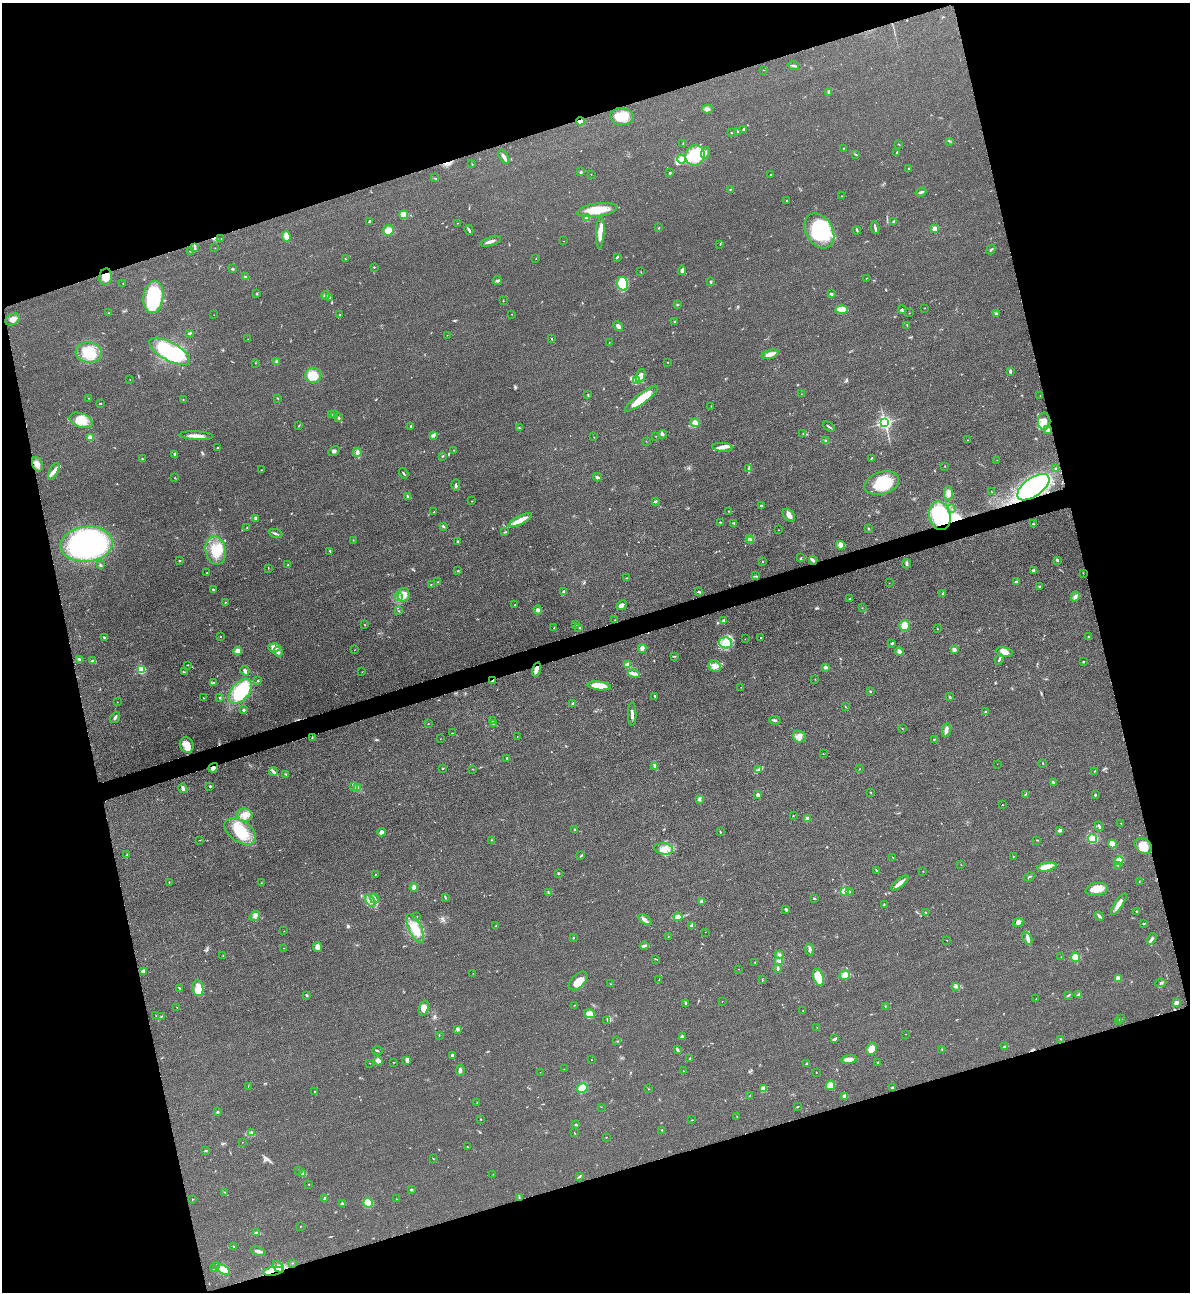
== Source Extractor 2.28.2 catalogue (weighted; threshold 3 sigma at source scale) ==
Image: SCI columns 285-5033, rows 29-5185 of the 5195 x 5213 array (HDU 1 of 3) = the unmasked area's bounding box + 8 px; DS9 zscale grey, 4 x 4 block average (1 PNG px = mean of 4 x 4 image px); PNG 1192 x 1294 px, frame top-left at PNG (2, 3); each listed source drawn as its Kron ellipse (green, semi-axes under 4 px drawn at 4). Shown black and unused: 34% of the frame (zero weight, under 3 of 4 exposures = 3% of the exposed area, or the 3 px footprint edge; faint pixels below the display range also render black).
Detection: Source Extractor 2.28.2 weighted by HDU 2 'WHT'. Background 0.0679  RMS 0.0084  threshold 0.0379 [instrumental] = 3 sigma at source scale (4.5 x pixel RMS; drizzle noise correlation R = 1.50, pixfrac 1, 0.05/0.05 arcsec/px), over >= 5 px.
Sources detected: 565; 1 too faint to see at this stretch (4 x 4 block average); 4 inside a brighter object's white glare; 3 cosmic-ray / hot-pixel residue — neither listed nor drawn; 7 coinciding with a brighter row at this scale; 38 inside a brighter listed object's ellipse — not listed separately; of the other 512, all 500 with FLUX_AUTO >= 0.981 (the completeness limit of this list) listed and drawn (12 fainter detections not listed), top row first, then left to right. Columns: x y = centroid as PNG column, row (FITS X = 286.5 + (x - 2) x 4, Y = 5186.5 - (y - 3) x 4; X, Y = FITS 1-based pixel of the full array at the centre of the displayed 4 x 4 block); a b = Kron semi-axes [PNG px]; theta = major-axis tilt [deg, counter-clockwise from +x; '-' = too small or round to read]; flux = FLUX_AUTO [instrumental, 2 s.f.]
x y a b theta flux
793 66 6 2 -15 8.6
764 70 2 2 - 1.5
829 92 3 2 - 7.1
707 109 5 3 - 20
622 117 12 8 -4 79
580 121 4 3 - 40
744 129 3 2 - 6.2
737 131 2 2 - 2.7
731 133 2 2 - 2.1
949 141 3 2 - 3
683 144 3 2 - 3.2
898 144 3 2 - 2.5
843 148 2 2 - 2.8
897 152 2 2 - 3.7
705 153 6 3 71 15
695 155 10 9 - 200
856 155 3 2 - 4.1
504 157 8 2 -57 19
681 159 4 4 - 51
472 164 2 2 - 2
908 169 2 2 - 2.5
581 172 3 2 - 4.7
670 173 2 2 - 4.5
591 174 2 2 - 1.3
770 175 2 2 - 3.9
435 178 2 2 - 1.6
730 189 2 2 - 2.5
921 192 5 3 - 9.1
841 196 2 2 - 1.3
786 201 2 2 - 1.6
597 210 20 6 8 110
404 215 4 4 - 70
587 218 3 3 - 18
369 221 2 2 - 5.8
894 221 4 2 - 6.2
457 223 2 2 - 2.1
658 228 2 2 - 1.7
875 228 6 2 -80 8.1
935 229 2 2 - 130
388 230 5 5 - 57
469 230 5 2 - 8.3
857 230 4 2 - 5.3
819 231 19 13 -59 370
600 233 16 4 87 42
286 237 5 3 - 46
221 239 2 2 - 1.1
491 241 11 2 16 20
564 241 2 2 - 1.6
720 244 2 2 - 1.9
195 248 4 2 - 5.3
215 248 2 2 - 1.3
991 250 5 2 - 5.1
190 251 2 2 - 2.8
617 257 3 2 - 6
536 258 2 2 - 2
345 259 2 2 - 2
374 267 2 2 - 3.6
233 269 2 2 - 6.6
682 270 4 2 - 15
641 272 2 2 - 1.8
106 277 8 6 76 56
246 277 3 2 - 7
866 278 2 2 - 1.2
497 281 5 3 - 9
711 282 3 2 - 4.2
123 284 2 2 - 0.99
623 284 7 5 -75 180
257 294 2 2 - 4.1
831 294 3 2 - 8.3
325 295 4 3 - 12
153 297 16 10 84 340
329 298 4 2 - 5.6
503 300 2 2 - 2.3
677 304 2 2 - 1.9
924 308 2 2 - 1.8
902 309 4 2 - 7.4
842 310 6 3 -3 110
109 313 2 2 - 2
909 313 2 2 - 1.4
996 313 3 3 - 5.4
512 314 2 2 - 1.6
214 315 2 2 - 0.99
340 315 2 2 - 2.8
12 319 7 5 28 29
675 321 3 2 - 4.4
907 325 2 2 - 3.2
618 326 5 3 - 16
189 333 4 2 - 7.2
447 335 2 2 - 1.3
248 339 2 2 - 1.5
551 339 3 2 - 2.7
609 343 2 2 - 1.3
170 351 23 9 -29 430
89 352 13 10 -6 120
770 354 8 4 16 27
276 361 3 3 - 7.4
667 362 2 2 - 1.5
255 363 2 2 - 1.6
1010 371 4 2 - 7.6
313 375 8 7 - 95
640 376 7 4 68 34
130 380 2 2 - 1.3
636 380 3 2 - 6.7
801 394 2 2 - 1.3
588 395 2 2 - 1.7
1040 396 2 2 - 1.6
88 398 2 2 - 1.6
277 398 3 2 - 3.2
183 399 2 2 - 1.6
641 399 20 5 37 120
100 403 2 2 - 4.3
711 406 2 2 - 1.5
331 414 3 2 - 4.7
335 415 3 2 - 5.7
338 418 4 2 - 7.2
81 420 12 7 -21 56
1044 421 8 6 -90 48
695 423 5 3 - 22
885 423 2 2 - 1500
299 425 3 2 - 2.8
411 426 3 2 - 6.4
829 427 6 2 -39 6.1
519 428 3 2 - 4.8
1047 430 4 3 - 14
803 433 2 2 - 5.2
663 434 4 2 - 7.5
196 436 17 3 -3 39
433 436 2 2 - 3.1
656 436 2 2 - 1.3
594 437 2 2 - 1.4
90 438 3 3 - 40
968 440 2 2 - 1.4
646 441 2 2 - 1.5
826 441 3 2 - 8.9
722 447 10 4 -4 29
217 448 2 2 - 3.3
454 450 2 2 - 1.8
334 451 6 3 33 11
357 452 4 3 - 9.9
175 454 4 2 - 6.6
443 456 2 2 - 2.6
871 458 3 2 - 4.6
142 459 2 2 - 3.5
997 460 2 2 - 1.6
37 464 7 5 -69 26
944 466 2 2 - 4.8
749 469 4 2 - 7
1056 469 2 2 - 3.5
261 470 2 2 - 1.4
54 471 9 4 63 22
404 473 5 2 - 4.7
597 477 4 2 - 11
175 478 2 2 - 2.4
882 483 18 11 17 170
456 485 6 2 87 7.4
1033 487 19 9 36 740
991 491 2 2 - 1.3
948 493 7 4 89 23
408 497 2 2 - 3.3
472 501 2 2 - 1.4
655 501 3 2 - 6.1
761 506 2 2 - 17
952 509 2 2 - 1.2
728 511 2 2 - 1.5
434 512 2 2 - 4.1
789 515 7 5 -47 27
940 516 14 10 -77 480
255 518 3 2 - 7.2
520 520 13 3 26 65
720 522 3 2 - 3.7
734 523 3 2 - 4.4
1033 524 2 2 - 6.5
443 526 3 2 - 9
247 527 2 2 - 2
868 528 2 2 - 3.9
778 530 2 2 - 0.98
505 532 2 2 - 3.1
276 534 7 2 -22 8.9
749 538 2 2 - 1.8
353 540 2 2 - 2.2
750 540 3 2 - 5.8
458 541 3 2 - 5.8
87 544 26 17 5 1300
841 545 4 3 - 21
216 550 14 10 -81 97
330 551 3 2 - 4.5
801 558 3 2 - 3.3
179 560 2 2 - 3.6
813 560 4 2 - 9.1
1057 560 2 2 - 9.8
763 562 2 2 - 2.3
906 564 5 2 - 7.5
100 565 4 2 - 6.8
287 565 2 2 - 1.6
268 568 2 2 - 1.7
1033 570 3 2 - 9.6
458 571 2 2 - 2.6
207 573 2 2 - 3.3
1083 573 2 2 - 1.5
756 576 2 2 - 1.5
627 578 2 2 - 1.9
438 582 2 2 - 1.4
1016 582 2 2 - 17
889 583 2 2 - 1
431 584 2 2 - 2.1
1039 586 2 2 - 3.5
213 590 3 2 - 4.4
563 592 3 2 - 5.8
698 592 3 2 - 5.4
943 594 3 2 - 4.5
404 595 7 6 - 44
398 597 2 2 - 5.2
1075 597 5 3 - 16
850 598 4 2 - 3.1
225 602 2 2 - 2.3
515 605 2 2 - 3.4
621 605 5 3 - 16
862 608 2 2 - 1.3
538 610 4 4 - 12
399 611 2 2 - 2.5
615 620 2 2 - 3.2
723 621 2 2 - 12
575 624 4 2 - 6
365 625 2 2 - 2
904 625 5 5 - 43
579 627 3 2 - 3.8
554 628 4 2 - 2.8
937 629 2 2 - 1.5
104 637 3 2 - 4.4
220 637 2 2 - 1.7
1088 637 2 2 - 2.4
761 638 2 2 - 2.5
745 639 2 2 - 0.98
726 643 6 5 - 52
892 643 2 2 - 6.5
274 647 6 4 -1 30
642 648 4 3 - 19
354 650 2 2 - 1.5
954 650 3 3 - 17
238 651 4 4 - 22
278 652 5 3 - 15
899 652 4 3 - 20
1004 652 8 5 -10 31
675 656 3 2 - 3.7
80 659 4 3 - 7.9
999 659 5 2 - 7.4
92 661 3 2 - 8.1
1083 662 2 2 - 3.8
187 665 3 2 - 2
627 665 3 3 - 18
715 666 6 5 - 24
825 667 4 2 - 8.8
141 669 4 4 - 100
536 669 7 4 74 23
245 671 5 3 - 15
184 672 2 2 - 2.3
362 672 2 2 - 1.1
634 674 6 3 -14 19
815 679 2 2 - 1.3
258 681 2 2 - 3.1
492 681 4 2 - 4.3
213 683 3 2 - 4.1
599 686 12 4 -6 93
741 687 2 2 - 1.1
240 691 14 8 49 250
870 691 2 2 - 8.6
655 696 2 2 - 4.4
950 697 3 2 - 4.2
203 698 2 2 - 2.1
220 698 2 2 - 4
117 702 2 2 - 1.6
572 704 3 3 - 5.3
845 707 2 2 - 2.4
244 710 4 3 - 5.7
986 712 2 2 - 32
632 714 11 2 -89 19
115 718 6 2 56 9.3
775 720 5 2 - 7.2
492 721 2 2 - 2.4
428 724 2 2 - 1.7
493 724 3 2 - 4.9
902 728 2 2 - 1.3
946 730 7 3 78 26
453 733 3 2 - 2.4
517 736 2 2 - 1.4
312 737 2 2 - 2.6
799 737 7 5 -17 25
440 739 2 2 - 1.2
934 739 2 2 - 3
187 745 8 6 -69 49
823 754 2 2 - 1.4
507 758 2 2 - 4.2
1043 763 3 2 - 2.3
997 764 2 2 - 1.7
655 767 2 2 - 2.1
213 768 5 4 - 16
443 768 2 2 - 3.9
473 769 2 2 - 2.9
860 769 2 2 - 1.2
758 770 4 2 - 9.5
273 771 5 2 - 7.2
1095 771 2 2 - 3
286 775 2 2 - 1.7
1053 782 3 2 - 7.2
210 786 3 2 - 5
354 786 3 2 - 4.8
357 787 3 2 - 7.2
183 788 4 3 - 12
871 792 2 2 - 2.6
1026 794 4 2 - 4.1
758 795 2 2 - 46
1095 795 2 2 - 6.9
700 800 3 2 - 4.3
1002 805 2 2 - 4.8
245 815 8 6 -3 37
793 816 2 2 - 2.5
808 819 3 3 - 18
1121 823 2 2 - 1.6
1099 826 5 2 - 8
575 830 2 2 - 4
1060 830 4 3 - 8.8
240 831 18 10 -34 160
381 832 4 3 - 18
720 832 2 2 - 3.2
1092 838 5 4 - 95
199 840 2 2 - 1.7
491 840 2 2 - 1.7
1037 840 3 2 - 1.8
1112 844 4 3 - 46
1143 846 9 7 -37 66
664 849 9 5 -9 39
127 855 3 2 - 6.7
581 856 3 2 - 3.8
1013 856 2 2 - 2.2
893 857 2 2 - 1.7
1119 861 5 4 - 58
961 865 2 2 - 1.1
1118 865 2 2 - 4.8
1046 867 10 4 11 53
876 871 3 2 - 5.8
923 871 2 2 - 1.6
558 873 2 2 - 4.9
375 875 2 2 - 1.8
1029 877 5 2 - 5.9
169 882 2 2 - 1.7
1139 882 2 2 - 2
261 883 2 2 - 2
900 883 10 3 39 33
414 887 4 3 - 14
1097 889 11 6 10 56
845 891 2 2 - 310
850 892 2 2 - 2.3
548 893 3 2 - 3.6
445 897 3 2 - 4.7
374 899 5 2 - 8.3
814 899 2 2 - 2.1
370 901 7 3 -54 16
701 902 2 2 - 56
1119 904 12 3 56 35
884 905 2 2 - 2.1
786 909 3 2 - 6.4
1137 911 2 2 - 2.6
926 912 2 2 - 2.8
255 916 6 3 36 14
1099 916 5 2 - 9.8
417 917 2 2 - 1.3
678 917 4 3 - 44
644 919 7 3 -31 16
1018 922 5 4 - 16
1143 924 3 2 - 3.8
692 925 3 2 - 4.7
496 926 2 2 - 2.7
415 928 16 6 -63 73
284 931 2 2 - 1.1
705 932 2 2 - 1.1
668 937 2 2 - 1.8
573 938 2 2 - 11
1027 938 7 3 -62 17
1152 939 6 2 58 9.4
947 940 2 2 - 1.5
644 946 4 3 - 8.8
317 947 5 3 - 29
284 948 2 2 - 1.7
810 949 6 2 -81 11
223 955 2 2 - 1.9
779 955 4 3 - 9.4
1061 957 2 2 - 1.3
1075 957 5 4 - 47
656 959 3 2 - 2.7
755 962 2 2 - 2.9
779 962 4 3 - 26
778 968 4 2 - 6.6
739 969 2 2 - 1.6
143 971 4 3 - 8.5
473 973 2 2 - 1.4
845 975 5 4 - 32
818 977 9 5 -72 150
1118 978 3 2 - 22
659 980 3 2 - 3.8
762 980 2 2 - 3.4
578 981 11 6 46 56
1161 983 5 2 - 5.9
610 984 2 2 - 1.4
956 986 3 2 - 8.7
179 988 3 2 - 3.4
198 988 8 5 -79 40
307 995 3 2 - 5.8
1068 995 4 2 - 4.7
1079 995 3 2 - 6.4
1036 999 2 2 - 1.5
722 1001 2 2 - 1.1
685 1003 3 2 - 4.5
1176 1003 2 2 - 26
574 1005 2 2 - 1.6
885 1006 2 2 - 2.1
177 1007 2 2 - 1.8
424 1008 7 4 70 42
803 1011 2 2 - 1.3
589 1014 5 4 - 23
156 1016 2 2 - 1.1
161 1017 2 2 - 1.9
1120 1019 2 2 - 9.2
607 1020 2 2 - 1.5
1119 1022 2 2 - 1.6
817 1027 2 2 - 1.4
458 1029 4 3 - 7.7
905 1034 2 2 - 1.4
439 1035 3 2 - 2.1
682 1037 3 3 - 11
835 1039 4 3 - 6.1
1061 1039 2 2 - 1.9
617 1041 2 2 - 1.7
1005 1047 3 2 - 11
677 1049 4 2 - 11
872 1049 6 5 - 47
942 1049 2 2 - 2.8
378 1051 5 2 - 3.7
453 1055 3 3 - 9.4
690 1058 2 2 - 2.9
849 1059 8 3 4 33
407 1060 4 2 - 7.3
591 1060 2 2 - 1.1
378 1061 4 3 - 15
394 1062 2 2 - 1.4
878 1062 2 2 - 4.5
370 1063 2 2 - 1.2
806 1064 3 2 - 6.1
564 1069 2 2 - 1.3
460 1070 5 3 - 10
683 1071 2 2 - 1.3
540 1072 2 2 - 1.2
816 1072 2 2 - 1.8
830 1085 5 3 - 23
248 1086 2 2 - 1.3
582 1088 5 5 - 55
892 1088 3 2 - 6.5
648 1089 2 2 - 1.8
763 1089 3 3 - 27
315 1092 3 2 - 4.8
749 1096 2 2 - 1.4
844 1096 3 2 - 12
477 1103 2 2 - 2.2
601 1107 2 2 - 1.3
797 1107 2 2 - 1.9
217 1112 3 2 - 4.2
737 1116 2 2 - 1.6
481 1119 2 2 - 2
692 1120 2 2 - 1.8
576 1125 2 2 - 18
662 1130 2 2 - 4.5
252 1132 2 2 - 2.4
574 1133 2 2 - 1.8
606 1137 2 2 - 5.8
242 1142 2 2 - 1
467 1147 2 2 - 4.8
206 1151 3 2 - 4.5
433 1159 2 2 - 1.9
299 1170 2 2 - 2.4
303 1174 4 3 - 19
493 1174 2 2 - 1.7
579 1177 4 2 - 4.6
309 1184 2 2 - 2.7
411 1190 3 2 - 6.2
225 1192 2 2 - 1.9
519 1197 2 2 - 1.8
192 1199 2 2 - 1.6
325 1199 3 2 - 16
396 1199 2 2 - 1.9
368 1203 5 4 - 76
342 1204 3 2 - 4
300 1226 2 2 - 1.3
256 1233 3 2 - 4.5
234 1246 2 2 - 2.1
258 1251 8 2 -16 13
293 1263 2 2 - 2.4
217 1265 2 2 - 5.3
278 1267 7 4 -48 23
213 1269 2 2 - 4.5
223 1270 7 4 -33 65
273 1271 10 3 10 43
Overlapping masked pixels (flux is a lower limit): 8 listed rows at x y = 580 121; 106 277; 1033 487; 940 516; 536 669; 492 681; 213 768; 273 1271
Diffuse or blended objects may show on this block-average render without a row.